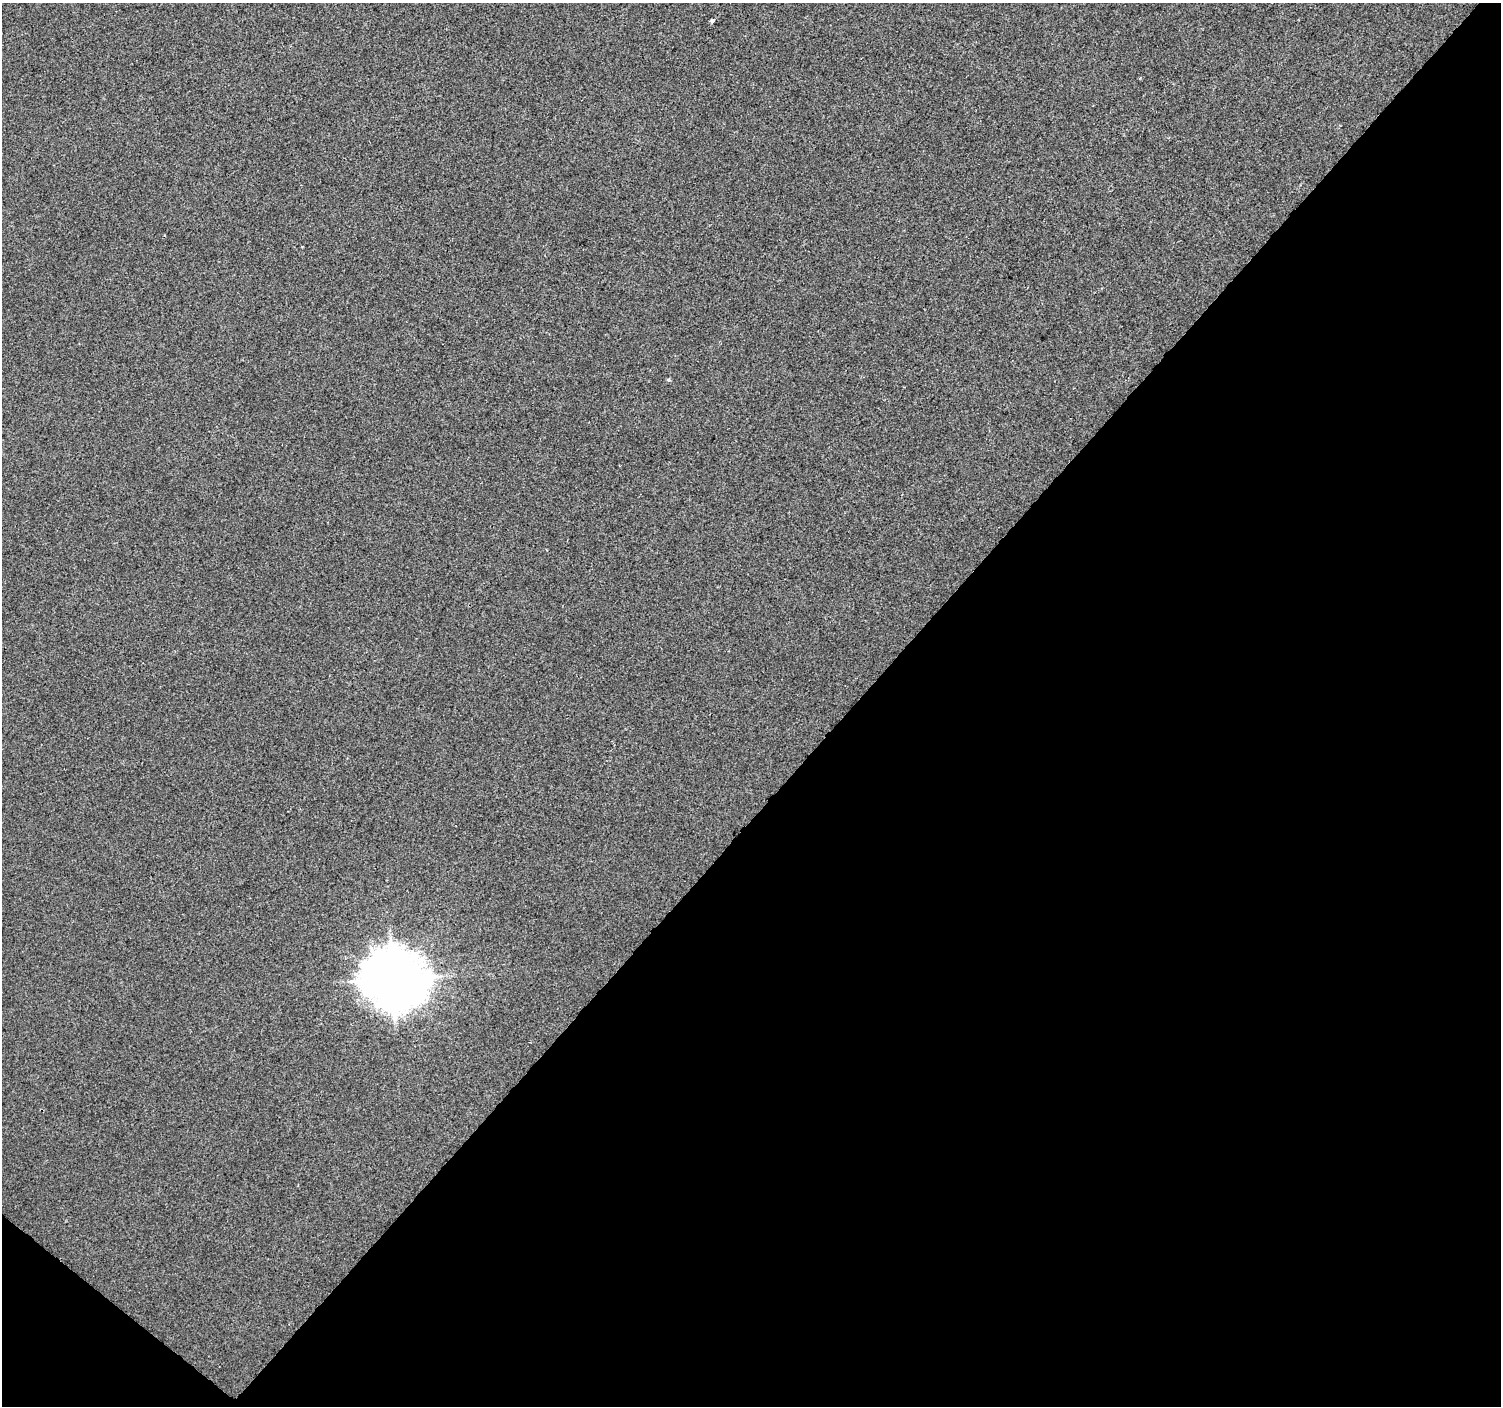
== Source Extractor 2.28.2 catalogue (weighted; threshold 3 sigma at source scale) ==
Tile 15 of 4 x 4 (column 3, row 4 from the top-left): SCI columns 3000-4498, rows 176-1579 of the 6010 x 6031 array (HDU 1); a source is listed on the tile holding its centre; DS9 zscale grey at full resolution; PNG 1503 x 1408 px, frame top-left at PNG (2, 3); no overlay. Shown black and unused: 44% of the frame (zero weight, under 2 of 3 exposures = <1% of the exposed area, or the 3 px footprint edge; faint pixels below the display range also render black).
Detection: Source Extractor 2.28.2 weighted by HDU 2 'WHT'; one run over the whole footprint, this tile lists its part. Background 8.56e-04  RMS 0.0048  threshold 0.0217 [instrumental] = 3 sigma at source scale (4.5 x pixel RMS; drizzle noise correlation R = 1.50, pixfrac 1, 0.0396/0.0396 arcsec/px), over >= 5 px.
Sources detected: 3; all 3 listed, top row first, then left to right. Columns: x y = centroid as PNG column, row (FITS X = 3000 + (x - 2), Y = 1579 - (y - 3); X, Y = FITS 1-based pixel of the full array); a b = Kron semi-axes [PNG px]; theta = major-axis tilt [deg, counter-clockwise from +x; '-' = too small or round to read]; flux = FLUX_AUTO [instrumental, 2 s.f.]
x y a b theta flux
712 20 4 3 - 2.6
668 380 5 4 - 0.64
393 979 18 17 - 2400